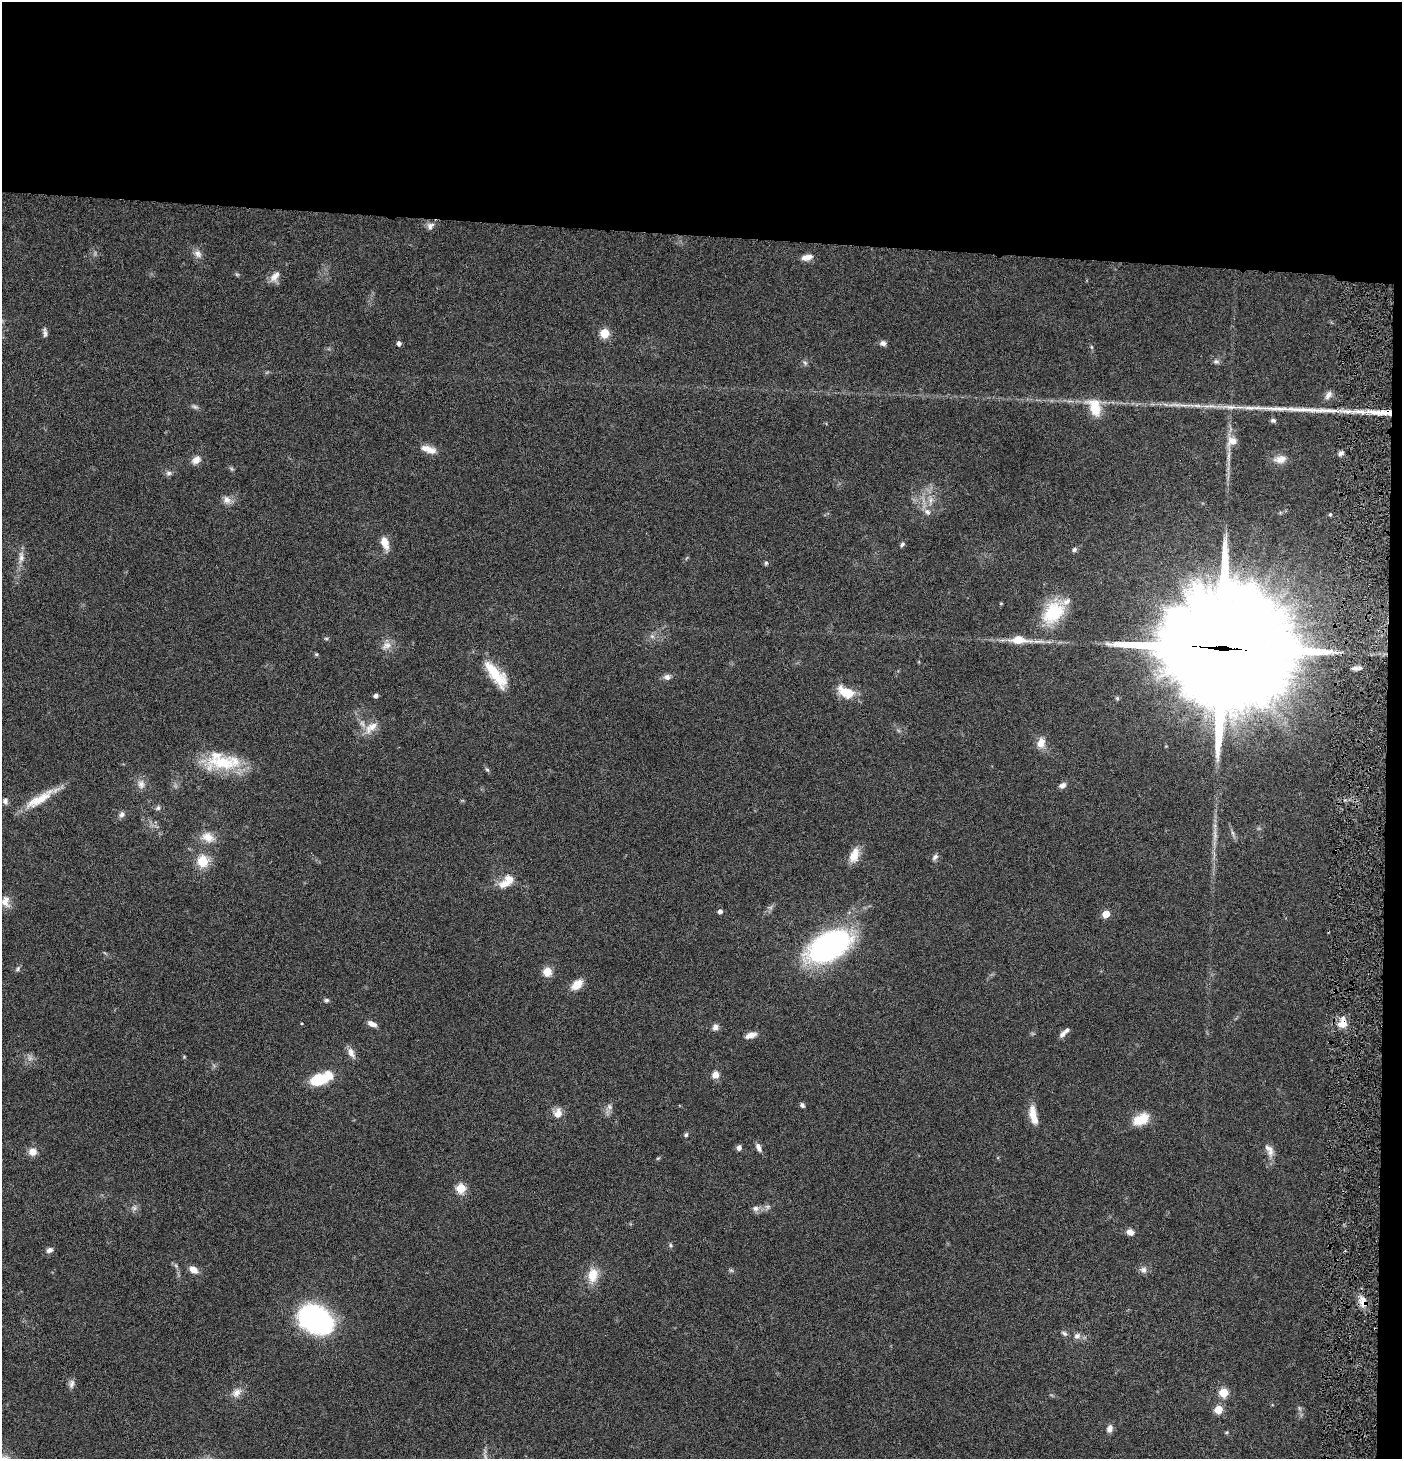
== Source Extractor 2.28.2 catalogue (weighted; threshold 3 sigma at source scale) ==
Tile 3 of 3 x 3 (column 3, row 1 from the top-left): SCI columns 2947-4346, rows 2914-4370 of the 4445 x 4372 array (HDU 1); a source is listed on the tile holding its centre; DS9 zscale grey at full resolution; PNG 1404 x 1461 px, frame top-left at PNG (2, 2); no overlay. Shown black and unused: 17% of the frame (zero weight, under 4 of 8 exposures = <1% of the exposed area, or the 3 px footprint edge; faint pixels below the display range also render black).
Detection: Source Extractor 2.28.2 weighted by HDU 2 'WHT'; one run over the whole footprint, this tile lists its part. Background 0.0791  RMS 0.0044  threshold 0.0179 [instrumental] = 3 sigma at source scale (4.09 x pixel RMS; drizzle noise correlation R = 1.36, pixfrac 0.8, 0.05/0.05 arcsec/px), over >= 5 px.
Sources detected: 124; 3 too faint to see at this stretch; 2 long thin detections or spike segments (spike, bleed or trail) — not listed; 8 inside a brighter listed object's ellipse — not listed separately; the other 111 listed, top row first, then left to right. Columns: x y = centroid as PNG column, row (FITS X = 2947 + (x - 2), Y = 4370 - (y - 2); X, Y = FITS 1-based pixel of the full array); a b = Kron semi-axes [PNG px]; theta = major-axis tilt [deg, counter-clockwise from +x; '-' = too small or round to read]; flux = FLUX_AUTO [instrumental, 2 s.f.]
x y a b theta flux
430 226 11 9 55 2
198 254 12 9 -48 2.3
807 257 13 7 11 3
237 274 6 4 -1 0.56
275 276 17 9 54 3.4
45 332 14 5 -85 1.3
605 333 5 5 - 18
399 343 4 4 - 1.7
883 343 8 6 -5 1.5
1091 347 6 4 -88 0.54
1216 361 9 6 -7 1.1
805 363 7 5 -45 0.86
1328 395 12 7 57 2.1
1197 406 14 5 -3 2.3
195 407 9 6 -22 1.1
1095 408 19 12 -68 11
1273 420 7 5 -4 0.94
1232 441 14 12 5 4.1
428 449 21 8 -17 4.3
1341 453 8 5 23 1.2
1228 456 19 4 85 2.7
1280 459 18 10 8 3.9
196 460 13 9 41 2.9
232 469 7 4 -71 0.66
169 473 8 7 - 1.3
227 500 11 10 - 2.7
931 500 10 7 68 2.3
927 512 10 8 -43 2.1
1330 514 4 3 - 0.65
385 543 16 8 -71 4.6
902 544 8 4 50 0.95
1074 550 6 5 - 0.98
21 557 18 7 86 3.2
766 563 5 5 - 0.68
1001 603 5 3 - 0.36
1053 612 31 22 49 21
652 636 6 5 - 0.96
326 639 6 4 -1 0.54
1019 640 23 9 -2 7.6
386 645 15 10 33 3.2
1220 648 49 35 -5 15000
316 654 5 4 - 0.55
497 676 31 15 -49 14
667 677 9 7 13 1.7
846 692 17 10 -24 11
376 696 4 4 - 1.5
1117 698 5 4 - 0.63
371 727 22 10 39 5.1
1041 743 13 9 79 4.3
222 763 47 20 1 21
487 770 7 5 -61 0.77
141 784 13 9 -82 2.7
1062 785 9 6 29 1.6
40 799 47 10 30 11
5 801 8 7 - 1.5
158 808 8 6 29 1.1
122 814 8 7 - 1.5
1233 833 7 4 -70 0.82
1215 834 16 4 -79 1.9
208 837 18 13 -24 5.5
854 855 19 11 72 5.2
935 857 8 6 49 1.3
203 861 14 13 - 8.6
509 880 14 12 85 4.6
5 901 15 11 -83 3.6
720 911 4 4 - 1.6
1106 914 5 5 - 9.4
829 946 35 19 28 120
18 969 8 5 58 0.85
547 972 10 10 - 4.6
577 985 15 9 41 5
326 1000 6 6 - 0.89
1343 1023 15 11 78 4.9
372 1024 10 5 -27 2.7
715 1027 9 7 63 1.7
1062 1034 11 6 48 1.8
750 1035 14 7 18 2.8
351 1053 15 7 -65 2.7
184 1057 4 3 - 0.38
715 1075 9 8 - 2.8
319 1079 15 9 11 17
802 1105 6 5 - 1
609 1107 8 7 - 1.5
558 1113 12 9 76 3.7
1033 1115 23 8 -78 5.9
1141 1119 20 12 27 7.8
686 1135 6 5 - 0.74
759 1147 11 6 -67 1.9
739 1148 6 6 - 1.5
1269 1150 18 9 -61 3.1
33 1152 11 10 - 3.2
658 1158 6 3 18 0.48
461 1188 5 5 - 22
134 1208 7 7 - 1.2
755 1208 9 7 -4 1.8
1130 1232 9 7 -27 2.3
670 1245 6 4 -89 0.61
49 1250 9 6 23 1.6
193 1270 9 7 -34 3.5
731 1270 7 4 -1 0.66
1143 1270 9 9 - 1.8
593 1275 20 13 81 7.2
1363 1302 16 10 -72 4.3
316 1319 34 24 -28 72
1064 1333 9 6 -32 1
1077 1336 9 8 - 1.8
72 1384 12 7 81 1.7
237 1393 14 11 55 3.5
1223 1393 5 5 - 17
1219 1410 5 5 - 11
1110 1429 10 8 65 1.9
Overlapping masked pixels (flux is a lower limit): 3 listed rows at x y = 1220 648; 1343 1023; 1363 1302